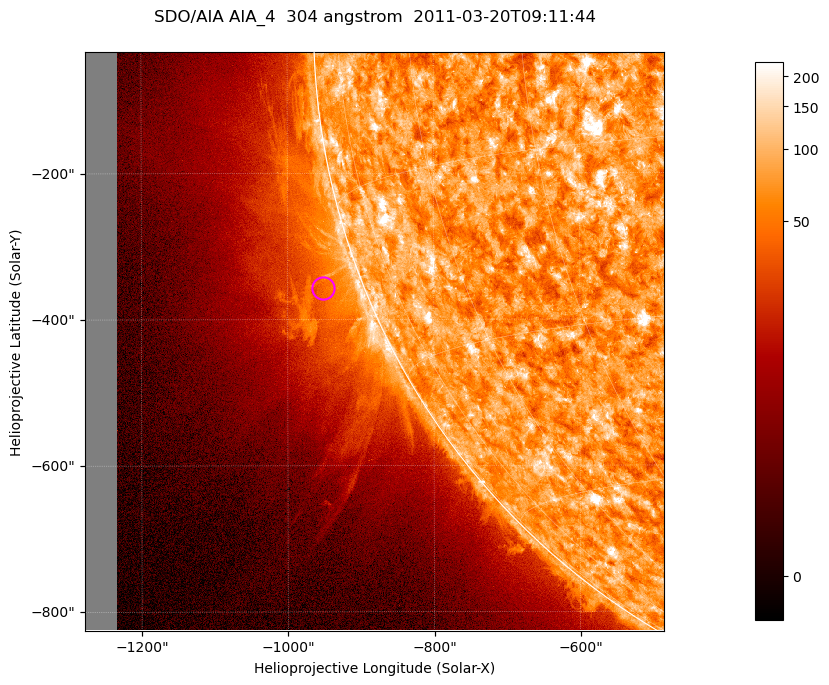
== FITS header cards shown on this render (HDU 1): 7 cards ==
TELESCOP= 'SDO/AIA '           / For AIA: SDO/AIA
INSTRUME= 'AIA_4   '           / For AIA: AIA_ATA1, AIA_ATA2, AIA_ATA3 or AIA_AT
WAVELNTH=                  304 / [angstrom] Wavelength
WAVEUNIT= 'angstrom'           / Wavelength unit: angstrom
DATE-OBS= '2011-03-20T09:11:44.123' / [ISO] Date when observation started; ISO 8
CTYPE1  = 'HPLN-TAN'           / CTYPE1; Typically HPLN
CTYPE2  = 'HPLT-TAN'           / CTYPE2; Typically HPLT

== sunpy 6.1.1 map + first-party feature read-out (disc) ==
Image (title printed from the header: SDO/AIA AIA_4  304 angstrom  2011-03-20T09:11:44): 1320 x 1320 px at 0.6 arcsec/px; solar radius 964 arcsec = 1605 px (partial field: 9.1% of the solar disc is inside the frame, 42% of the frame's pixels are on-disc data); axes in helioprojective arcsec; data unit not stated in the header (colour bar unlabelled)
Orientation: roll -0.132 deg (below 1 deg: not rotated)
Missing data: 5.5% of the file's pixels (0.0% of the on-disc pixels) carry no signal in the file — blank (NaN) pixels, whole columns, Tx -1278..-1232 arcsec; drawn neutral grey and excluded from every search
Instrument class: DISC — disc imager (sunpy class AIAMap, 304 A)
Bright regions (active regions / flare kernels): reference = the on-disc median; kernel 11 px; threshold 5 sigma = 117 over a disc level ~73.1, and >= 1.15x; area >= 1742 px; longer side >= 16 px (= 9.6 arcsec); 0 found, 0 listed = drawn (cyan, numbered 1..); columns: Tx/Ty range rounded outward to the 2 arcsec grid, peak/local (2 s.f.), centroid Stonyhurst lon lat
Off-limb structures (1.02-1.3 R_sun): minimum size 400 px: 4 found; the strongest spans PA ~100..120 deg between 1.02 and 1.15 R_sun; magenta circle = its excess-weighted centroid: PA ~110 deg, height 1.05 R_sun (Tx ~-952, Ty ~-358 arcsec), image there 1.9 x the reference